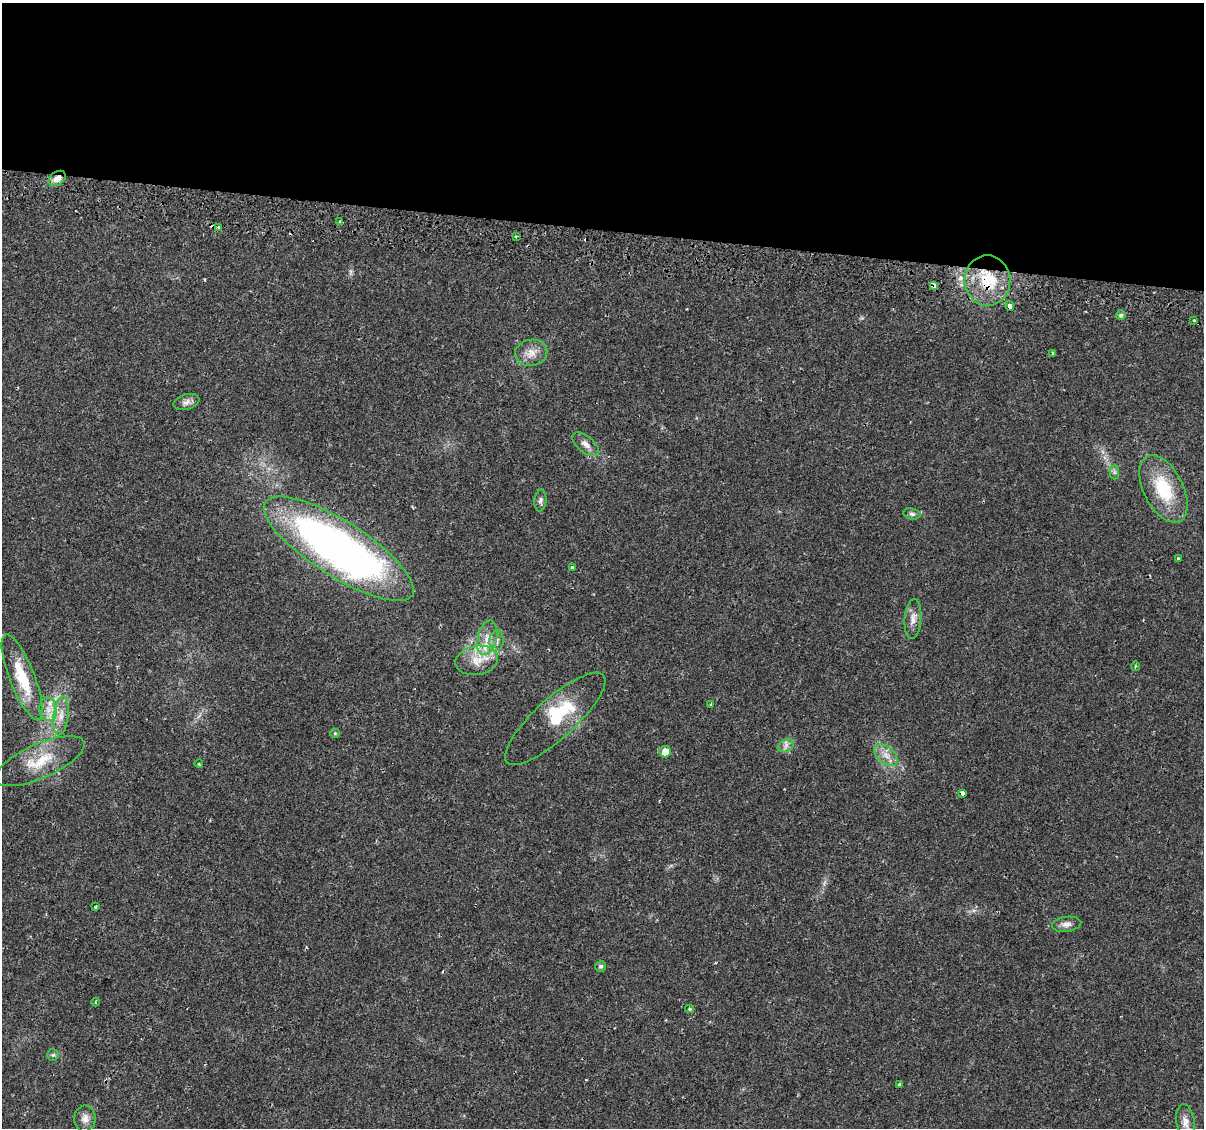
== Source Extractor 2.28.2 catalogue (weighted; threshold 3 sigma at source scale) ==
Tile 3 of 4 x 4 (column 3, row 1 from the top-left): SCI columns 2465-3666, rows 3663-4788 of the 4939 x 5131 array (HDU 1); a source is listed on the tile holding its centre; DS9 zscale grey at full resolution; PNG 1206 x 1130 px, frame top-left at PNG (2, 3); each listed source drawn as its Kron ellipse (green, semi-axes under 4 px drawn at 4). Shown black and unused: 20% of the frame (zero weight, under 2 of 3 exposures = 5% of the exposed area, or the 3 px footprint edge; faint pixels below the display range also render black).
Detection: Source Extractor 2.28.2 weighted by HDU 2 'WHT'; one run over the whole footprint, this tile lists its part. Background 0.0261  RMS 0.0029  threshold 0.0132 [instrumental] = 3 sigma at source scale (4.5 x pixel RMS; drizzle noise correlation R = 1.50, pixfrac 1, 0.0396/0.0396 arcsec/px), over >= 5 px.
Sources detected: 51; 1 inside a brighter object's white glare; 4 cosmic-ray / hot-pixel residue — neither listed nor drawn; the other 46 listed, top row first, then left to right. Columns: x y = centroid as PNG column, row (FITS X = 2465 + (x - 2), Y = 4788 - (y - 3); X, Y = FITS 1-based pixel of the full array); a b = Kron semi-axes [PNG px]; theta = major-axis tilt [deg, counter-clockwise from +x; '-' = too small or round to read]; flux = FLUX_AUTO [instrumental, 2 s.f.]
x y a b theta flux
57 178 9 6 34 2.1
340 222 3 3 - 12
218 227 3 3 - 1.5
516 236 3 3 - 0.31
987 280 25 23 -88 13
934 285 4 4 - 2.7
1010 306 5 3 - 3.3
1121 315 5 5 - 0.5
1194 320 3 3 - 0.33
531 353 16 13 12 3.3
1052 353 4 3 - 0.66
186 402 13 7 15 1.5
586 444 16 8 -38 1.8
1114 472 7 4 -89 0.64
1163 489 36 19 -63 14
540 501 11 6 84 0.88
912 514 9 5 -11 0.75
339 549 87 27 -32 170
1178 559 3 3 - 0.92
572 567 4 3 - 1.7
913 619 20 8 85 2.3
487 638 17 9 77 3.6
496 641 10 7 85 1.3
477 660 21 14 10 5.5
1135 666 5 3 - 0.29
22 677 46 12 -68 12
711 704 3 3 - 0.82
48 709 12 8 -82 2.7
61 716 20 7 82 3
555 719 65 20 42 14
335 733 5 4 - 0.3
786 746 8 6 31 1.1
665 752 6 5 - 3.9
886 755 13 8 -41 2.5
40 761 48 17 24 10
199 764 4 3 - 0.3
963 793 4 3 - 1.9
96 907 3 3 - 0.58
1067 924 15 7 7 1.6
601 966 6 5 - 0.75
95 1002 4 3 - 0.27
690 1009 4 3 - 0.51
53 1055 6 5 - 0.56
899 1085 4 3 - 1.3
85 1118 13 11 88 2.1
1186 1122 18 9 -81 2.6
Overlapping masked pixels (flux is a lower limit): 3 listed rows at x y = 57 178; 987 280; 934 285